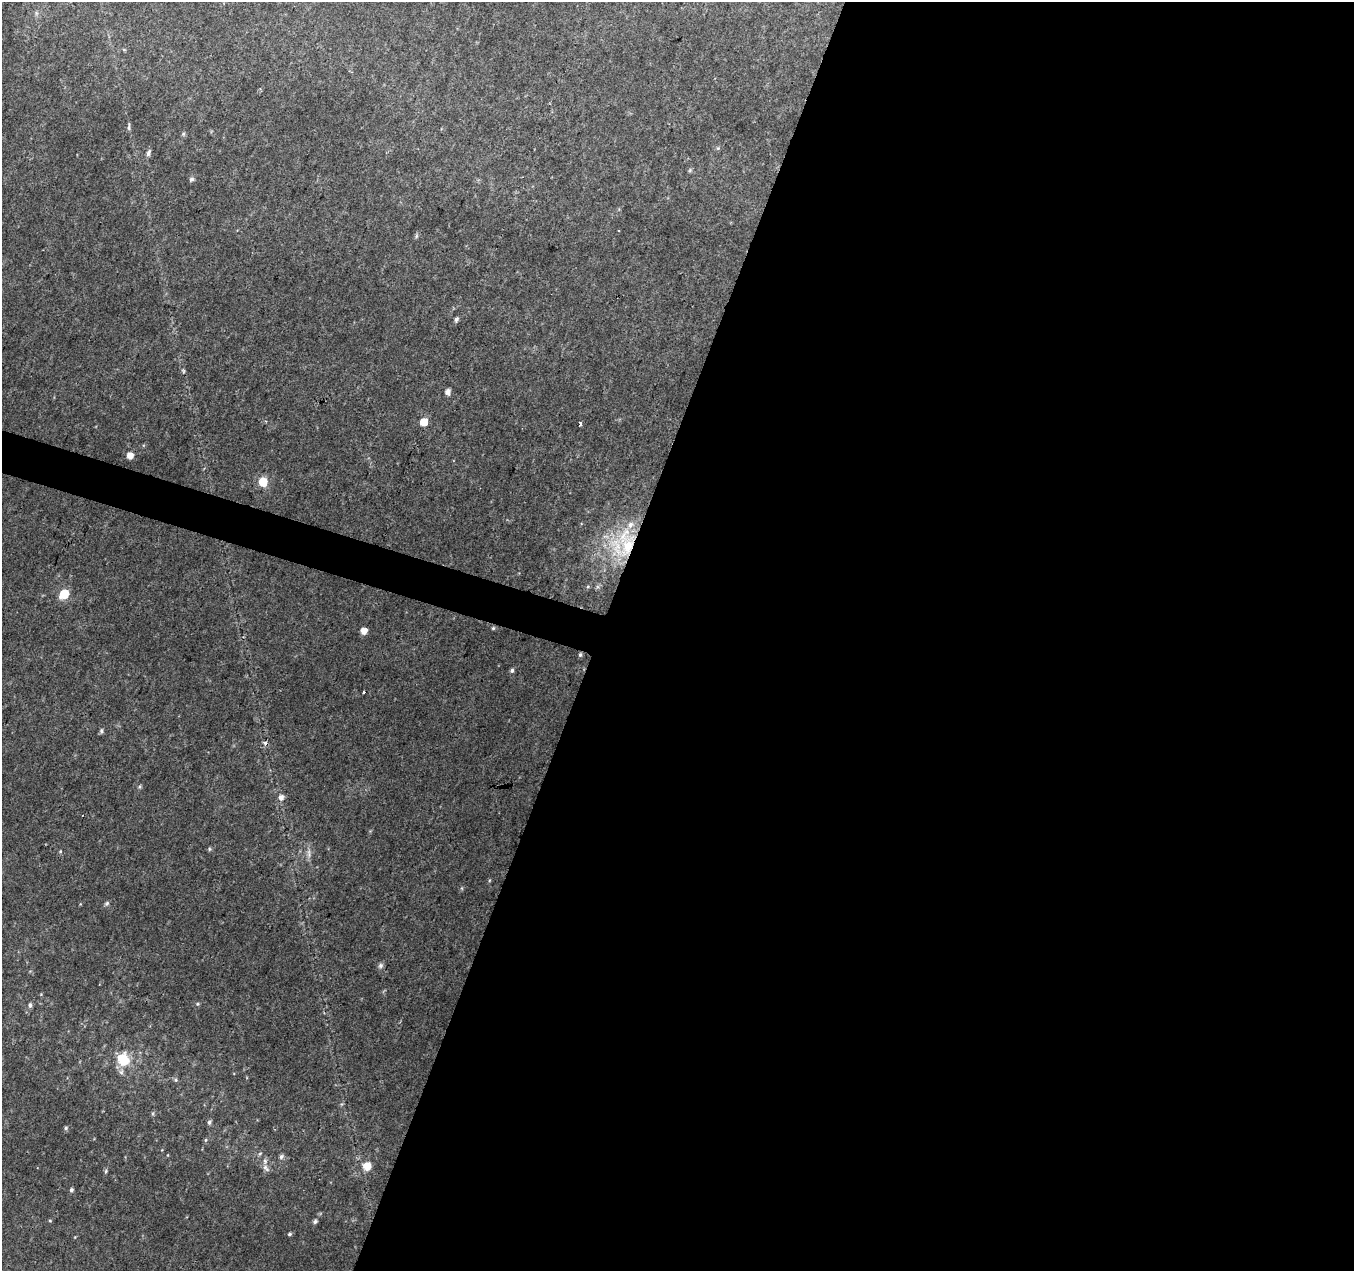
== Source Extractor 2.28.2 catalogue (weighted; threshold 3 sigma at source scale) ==
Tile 12 of 4 x 4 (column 4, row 3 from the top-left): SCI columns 4064-5415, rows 1547-2815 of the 5415 x 5566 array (HDU 1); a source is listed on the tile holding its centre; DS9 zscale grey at full resolution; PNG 1356 x 1273 px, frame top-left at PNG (2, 2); no overlay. Shown black and unused: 57% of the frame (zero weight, under 2 of 3 exposures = <1% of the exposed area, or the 3 px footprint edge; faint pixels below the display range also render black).
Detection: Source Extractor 2.28.2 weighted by HDU 2 'WHT'; one run over the whole footprint, this tile lists its part. Background 0.0481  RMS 0.0066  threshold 0.0298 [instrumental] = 3 sigma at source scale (4.5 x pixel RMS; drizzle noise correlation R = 1.50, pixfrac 1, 0.0396/0.0396 arcsec/px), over >= 5 px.
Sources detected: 37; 1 cosmic-ray / hot-pixel residue — not listed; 2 inside a brighter listed object's ellipse — not listed separately; the other 34 listed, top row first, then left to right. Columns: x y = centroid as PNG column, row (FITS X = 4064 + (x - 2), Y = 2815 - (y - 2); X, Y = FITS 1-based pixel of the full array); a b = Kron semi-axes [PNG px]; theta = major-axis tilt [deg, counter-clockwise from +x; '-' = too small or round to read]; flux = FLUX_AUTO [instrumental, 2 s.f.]
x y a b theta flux
129 128 7 4 82 1.2
148 153 8 5 71 1.6
191 179 6 5 - 1.3
618 231 2 2 - 0.53
456 319 5 4 - 1.6
448 392 5 4 - 3.3
424 422 5 5 - 11
580 423 5 3 - 1
130 455 5 5 - 5.4
263 482 5 5 - 18
628 546 23 17 74 29
64 594 6 5 - 26
493 628 5 4 - 0.71
364 631 5 5 - 5.8
580 655 6 4 -69 0.94
512 670 6 5 - 1.2
364 692 2 2 - 0.62
101 731 6 4 -84 1.1
281 797 7 7 - 2.5
209 849 6 3 72 0.72
107 903 6 4 47 1
380 966 7 7 - 1.5
30 1005 5 5 - 1.3
123 1059 15 13 -58 15
176 1080 6 3 -71 0.86
209 1122 6 5 - 1.3
66 1128 5 4 - 0.91
281 1157 7 5 58 1.4
367 1166 9 8 - 5.9
266 1168 10 6 -53 2.3
106 1171 5 3 - 0.82
71 1190 5 4 - 1.1
315 1221 5 4 - 1.4
290 1234 4 4 - 0.79
Overlapping masked pixels (flux is a lower limit): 1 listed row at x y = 628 546